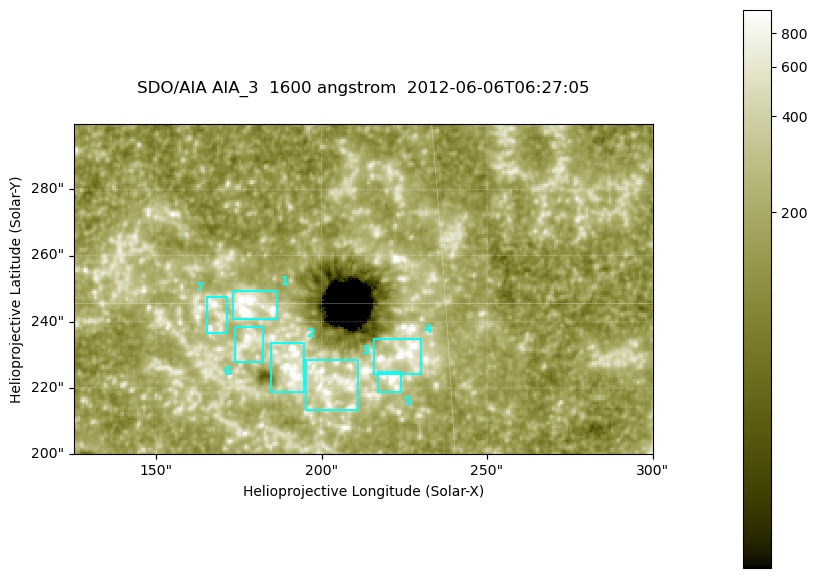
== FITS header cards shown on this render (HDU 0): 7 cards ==
TELESCOP= 'SDO/AIA '
INSTRUME= 'AIA_3   '
WAVELNTH=                 1600
WAVEUNIT= 'angstrom'
DATE-OBS= '2012-06-06T06:27:05.12'
CTYPE1  = 'HPLN-TAN'
CTYPE2  = 'HPLT-TAN'

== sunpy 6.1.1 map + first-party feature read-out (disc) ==
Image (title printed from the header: SDO/AIA AIA_3  1600 angstrom  2012-06-06T06:27:05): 287 x 164 px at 0.609 arcsec/px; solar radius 946 arcsec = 1552 px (partial field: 0.6% of the solar disc is inside the frame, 100% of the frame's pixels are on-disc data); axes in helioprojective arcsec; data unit not stated in the header (colour bar unlabelled)
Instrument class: DISC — disc imager (sunpy class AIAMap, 1600 A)
Bright regions (active regions / flare kernels): reference = the on-disc median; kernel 3 px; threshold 5 sigma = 327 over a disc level ~183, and >= 1.15x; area >= 47 px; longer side >= 3 px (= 1.8 arcsec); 7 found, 7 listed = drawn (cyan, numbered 1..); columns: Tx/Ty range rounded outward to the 2 arcsec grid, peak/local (2 s.f.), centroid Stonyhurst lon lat
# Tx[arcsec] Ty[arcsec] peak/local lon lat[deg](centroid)
1 172..188 240..250 16 +11 +15
2 184..196 218..234 7.2 +12 +14
3 194..212 212..230 4.8 +13 +14
4 216..230 224..236 7.3 +14 +14
5 216..224 218..226 7.1 +14 +14
6 174..184 228..240 4.5 +11 +14
7 164..172 236..248 5.2 +11 +15